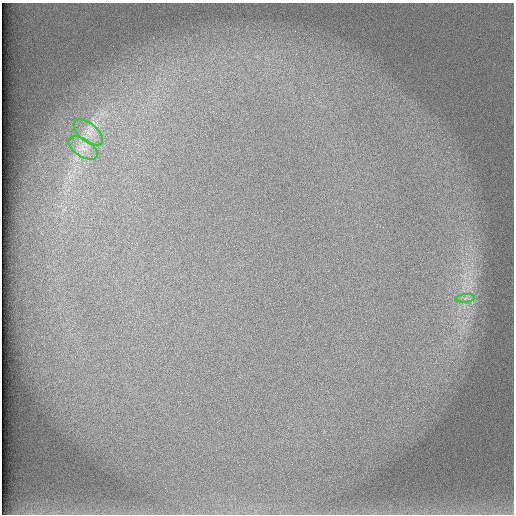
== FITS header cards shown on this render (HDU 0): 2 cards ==
NAXIS1  =                  512 /
NAXIS2  =                  512 /

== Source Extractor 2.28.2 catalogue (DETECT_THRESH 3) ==
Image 512 x 512 px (HDU 0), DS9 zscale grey, 1 PNG px = 1 image px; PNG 516 x 516 px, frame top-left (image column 1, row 512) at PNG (2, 3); each listed source drawn as its Kron ellipse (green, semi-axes under 4 px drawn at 4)
Background 99.3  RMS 3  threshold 9.02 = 3 sigma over >= 5 px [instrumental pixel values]
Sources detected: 3; all 3 listed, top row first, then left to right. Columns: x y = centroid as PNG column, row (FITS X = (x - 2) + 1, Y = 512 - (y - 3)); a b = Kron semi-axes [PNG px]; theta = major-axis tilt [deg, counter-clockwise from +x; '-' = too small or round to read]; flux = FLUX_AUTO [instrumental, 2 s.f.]
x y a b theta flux
88 132 17 9 -39 2200
83 148 16 8 -33 2200
465 298 10 4 5 680